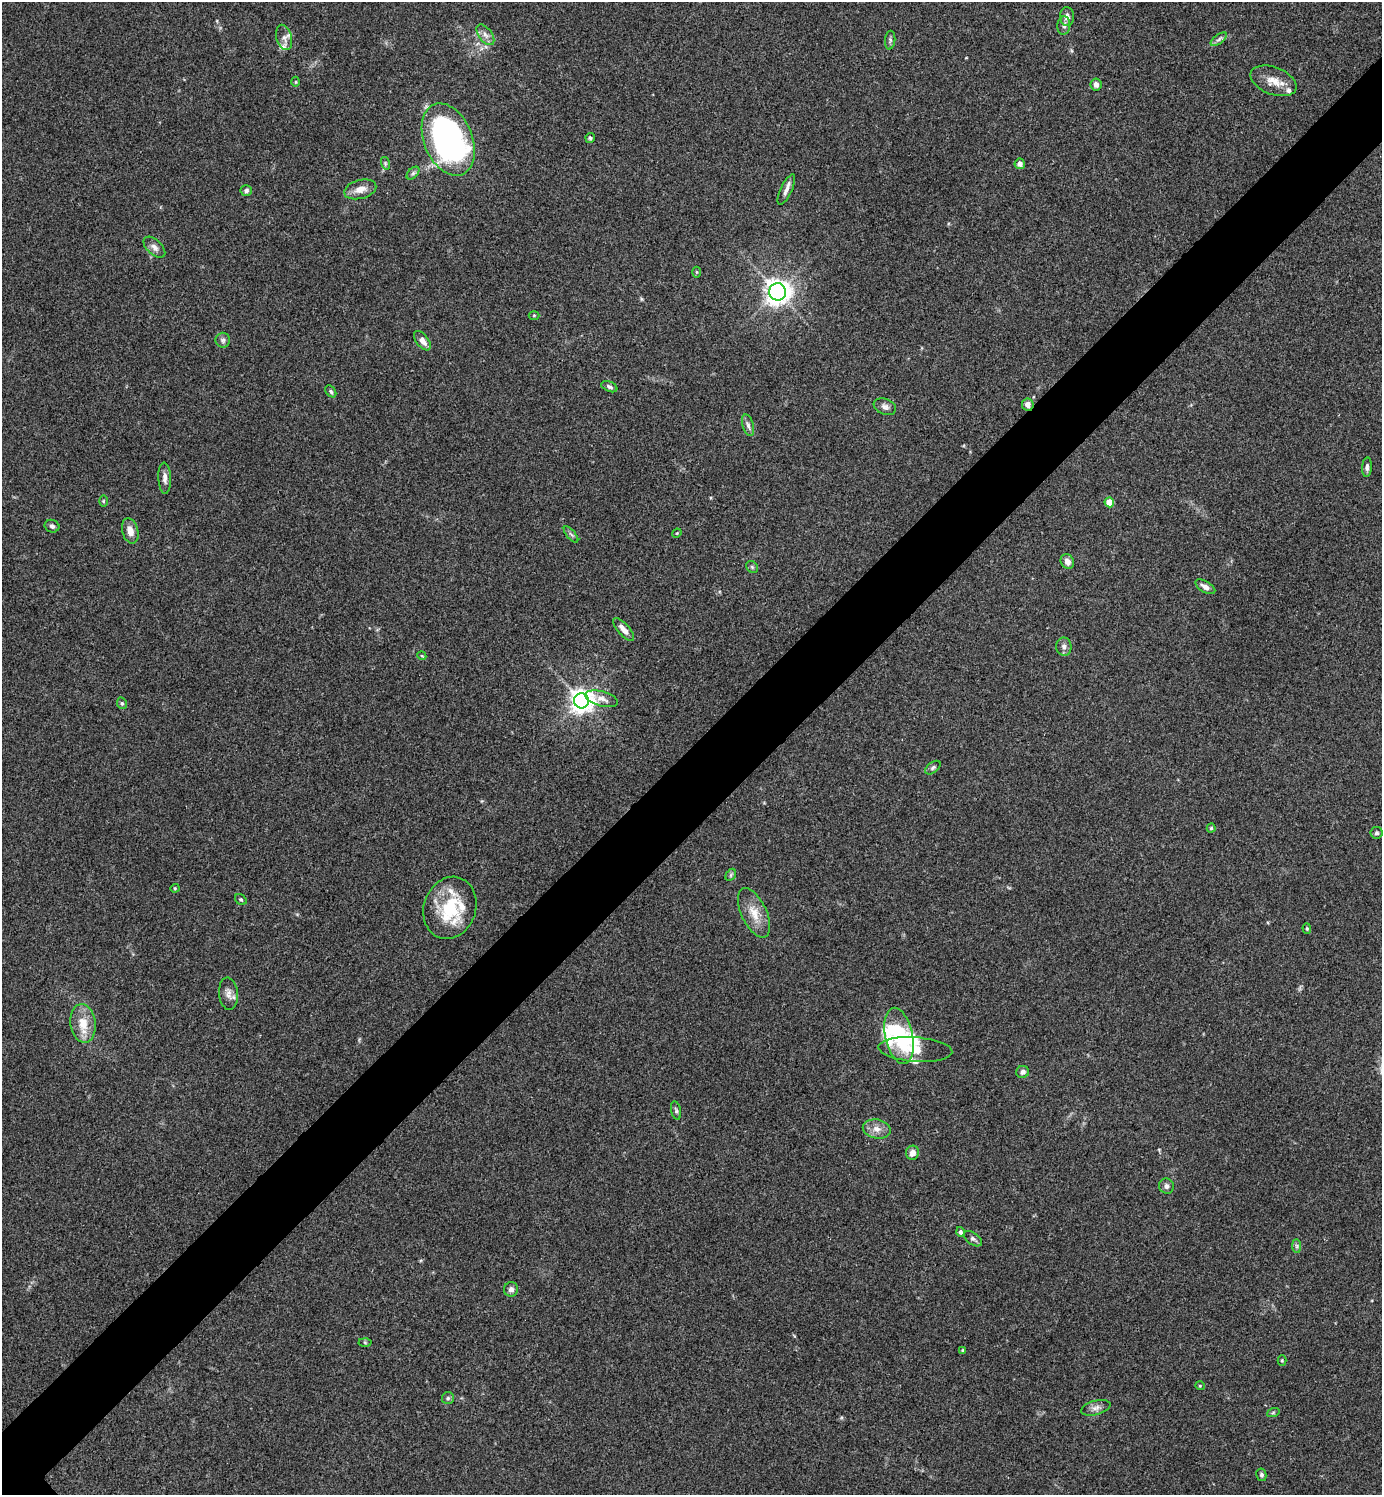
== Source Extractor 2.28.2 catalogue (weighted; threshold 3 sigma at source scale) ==
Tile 10 of 4 x 4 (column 2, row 3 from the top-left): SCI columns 1540-2919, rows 1499-2991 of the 5980 x 5981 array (HDU 1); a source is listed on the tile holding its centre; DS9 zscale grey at full resolution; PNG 1384 x 1497 px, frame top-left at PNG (2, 2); each listed source drawn as its Kron ellipse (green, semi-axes under 4 px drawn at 4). Shown black and unused: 6% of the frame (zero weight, under 3 of 4 exposures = <1% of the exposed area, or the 3 px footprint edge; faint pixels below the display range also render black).
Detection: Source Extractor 2.28.2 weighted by HDU 2 'WHT'; one run over the whole footprint, this tile lists its part. Background 0.115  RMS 0.0066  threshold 0.0295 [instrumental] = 3 sigma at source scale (4.5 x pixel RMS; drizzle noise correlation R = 1.50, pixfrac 1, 0.05/0.05 arcsec/px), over >= 5 px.
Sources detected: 85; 1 inside a brighter object's white glare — neither listed nor drawn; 9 inside a brighter listed object's ellipse — not listed separately; the other 75 listed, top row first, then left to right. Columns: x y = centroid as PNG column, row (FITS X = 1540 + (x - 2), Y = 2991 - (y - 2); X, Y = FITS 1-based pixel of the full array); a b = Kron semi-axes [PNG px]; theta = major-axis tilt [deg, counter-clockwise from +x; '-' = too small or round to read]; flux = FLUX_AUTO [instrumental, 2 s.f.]
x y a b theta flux
1067 17 9 7 -86 3
1064 25 9 6 83 2.2
485 35 12 6 -53 3.3
284 37 13 7 -74 3.6
1219 39 9 4 36 2.1
890 40 9 5 85 1.5
1274 81 24 13 -21 9.5
296 82 5 3 - 0.65
1096 84 6 5 - 2.4
590 138 5 4 - 1.2
448 139 38 24 -68 190
385 163 6 4 -73 1
1020 164 5 5 - 2.5
413 173 8 4 45 1.5
360 189 16 9 15 6.1
786 189 16 5 65 3.6
246 191 5 5 - 1.9
154 247 13 7 -44 3.4
696 272 5 3 - 0.64
778 292 8 8 - 530
534 315 5 3 - 0.61
223 340 7 7 - 1.9
422 341 11 6 -53 4.4
609 387 8 5 -23 1.7
331 391 6 4 -51 1.3
1028 405 6 6 - 3
885 407 11 8 -21 2.7
748 425 11 5 -73 2.3
1367 467 10 5 87 2
165 478 16 6 -88 3.5
103 501 6 4 90 0.76
1109 502 5 5 - 12
52 526 7 6 - 1.9
130 531 13 8 -75 5.5
677 533 5 3 - 0.63
571 534 10 3 -50 1.2
1067 562 8 6 -58 3.6
752 567 6 5 - 1.1
1205 587 11 5 -31 3.5
624 629 14 5 -49 4.8
1064 647 9 7 -83 2.7
422 656 4 3 - 0.64
601 699 17 7 -14 4.5
581 701 7 7 - 550
122 703 6 4 -68 1
933 768 9 5 38 1.5
1211 828 4 4 - 0.96
1376 833 6 6 - 1.4
731 875 6 4 61 1
175 888 4 4 - 0.67
241 899 6 5 - 0.99
450 908 32 26 71 34
754 913 27 12 -65 11
1307 929 5 4 - 0.88
228 994 16 9 -85 4.3
83 1023 19 12 -82 13
899 1036 28 14 -78 33
915 1050 37 12 -4 14
1023 1072 6 6 - 2.6
676 1110 9 5 -79 1.4
877 1129 14 9 -11 5.5
912 1153 7 6 - 4.1
1166 1186 7 7 - 2.2
961 1232 5 4 - 1.8
973 1239 10 6 -34 2
1297 1246 7 4 -90 1.3
511 1289 7 7 - 2.5
365 1342 6 4 -2 0.99
963 1350 4 3 - 0.83
1282 1361 5 4 - 0.76
1200 1386 4 4 - 0.68
448 1398 6 6 - 1.5
1096 1408 15 7 15 3.6
1273 1413 6 4 19 0.88
1261 1475 6 5 - 1.7
Overlapping masked pixels (flux is a lower limit): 1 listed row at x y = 1028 405